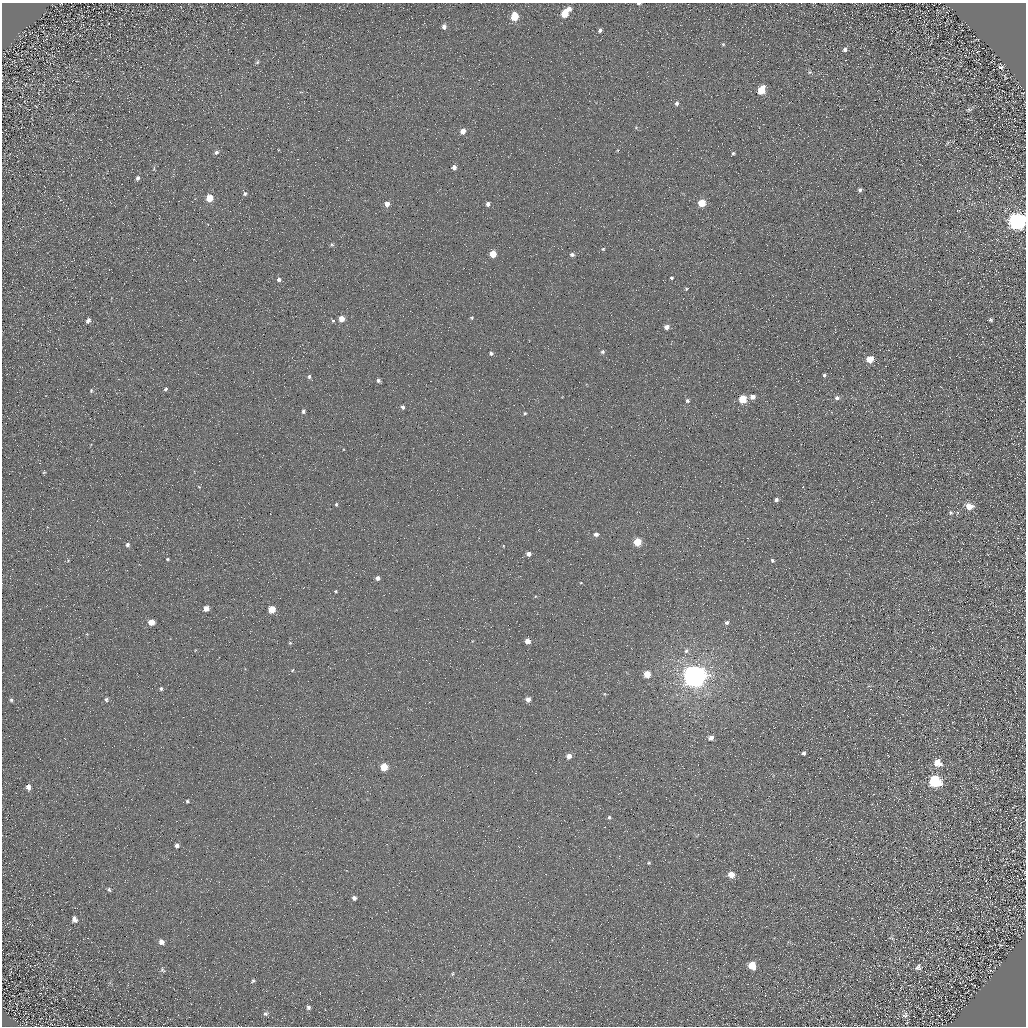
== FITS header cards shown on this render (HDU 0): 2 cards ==
NAXIS1  =                 1024 / Required FITS header
NAXIS2  =                 1024 / Required FITS header

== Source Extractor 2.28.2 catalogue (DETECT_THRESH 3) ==
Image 1024 x 1024 px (HDU 0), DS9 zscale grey, 1 PNG px = 1 image px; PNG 1028 x 1028 px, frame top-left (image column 1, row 1024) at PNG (2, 3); no overlay
Background 4.66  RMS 8.7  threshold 26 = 3 sigma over >= 5 px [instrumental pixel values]
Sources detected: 115; all 115 listed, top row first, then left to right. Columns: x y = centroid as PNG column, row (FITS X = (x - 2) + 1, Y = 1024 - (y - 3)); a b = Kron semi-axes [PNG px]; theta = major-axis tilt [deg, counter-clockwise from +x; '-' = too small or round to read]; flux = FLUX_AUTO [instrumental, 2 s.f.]
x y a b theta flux
639 3 4 2 - 960
569 9 6 6 - 3000
564 14 6 5 - 13000
515 16 6 5 - 18000
444 27 6 5 - 2100
600 30 5 4 - 1600
723 44 5 4 - 660
845 49 6 5 - 1600
257 62 6 4 45 960
1001 67 6 4 2 1200
810 72 6 5 - 1000
761 90 7 5 61 15000
677 103 6 5 - 1400
969 110 6 5 - 1000
636 128 5 4 - 650
463 131 5 5 - 4800
947 143 6 4 70 650
216 152 7 6 - 1700
733 153 4 4 - 940
454 167 5 5 - 2900
154 169 8 3 84 790
138 178 6 4 66 1500
860 190 5 4 - 1400
245 194 6 5 - 1200
209 198 5 5 - 12000
702 203 5 5 - 16000
387 204 5 5 - 4200
488 204 4 4 - 2400
1017 221 9 7 25 340000
332 245 5 5 - 990
603 249 4 4 - 750
493 254 5 5 - 11000
572 255 5 4 - 1800
671 278 3 3 - 950
279 279 5 5 - 1600
686 289 5 3 - 680
472 318 5 4 - 680
342 319 5 5 - 6900
88 320 6 4 61 2100
991 320 4 3 - 1000
333 321 5 4 - 870
666 327 5 4 - 3400
602 352 5 5 - 1300
491 353 5 4 - 1500
870 359 5 5 - 12000
824 375 4 3 - 1200
309 376 6 5 - 1200
378 380 4 4 - 1700
165 389 5 3 - 890
91 390 6 4 73 800
753 397 5 5 - 3300
837 398 6 5 - 2200
743 399 5 5 - 21000
687 401 5 5 - 1400
403 407 5 4 - 1400
303 411 5 4 - 1400
525 413 4 4 - 870
44 472 5 3 - 560
199 487 4 3 - 460
776 500 5 4 - 1700
336 504 4 3 - 810
969 506 7 6 - 7900
951 513 5 5 - 890
596 534 5 4 - 2100
637 542 5 5 - 17000
127 545 6 5 - 1600
503 546 4 3 - 410
528 554 4 4 - 2600
168 559 3 3 - 740
772 560 4 4 - 1300
378 578 4 4 - 2200
581 583 4 3 - 450
336 591 3 2 - 540
206 609 5 5 - 4800
272 609 5 5 - 14000
151 622 5 5 - 7000
726 622 5 5 - 1500
527 641 4 4 - 5100
290 643 5 4 - 680
686 651 6 5 - 1500
292 670 5 4 - 600
647 674 5 5 - 10000
694 676 7 7 - 810000
161 689 5 5 - 1100
604 694 5 4 - 690
106 699 5 5 - 1200
528 699 5 5 - 3500
11 700 5 5 - 880
711 738 5 4 - 3500
803 753 4 4 - 1500
569 756 5 5 - 4300
937 763 7 6 - 8800
384 767 5 5 - 12000
935 781 8 6 -28 72000
28 787 6 5 - 2900
187 801 3 3 - 760
609 817 6 5 - 1200
177 846 4 4 - 1700
649 863 5 4 - 730
731 875 5 5 - 7100
109 890 5 4 - 930
354 898 5 5 - 1900
74 919 7 5 -67 2500
1021 926 2 2 - 280
891 938 9 4 -16 1000
161 942 6 5 - 2900
1000 945 4 3 - 430
752 965 6 5 - 12000
918 967 8 7 - 2100
162 970 7 6 - 1400
452 974 5 3 - 580
253 981 6 5 - 980
308 1007 5 4 - 1400
265 1014 7 6 - 1500
905 1015 9 7 61 2200
At the frame edge (FLAGS 8, measured only in part): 2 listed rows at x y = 639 3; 1017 221